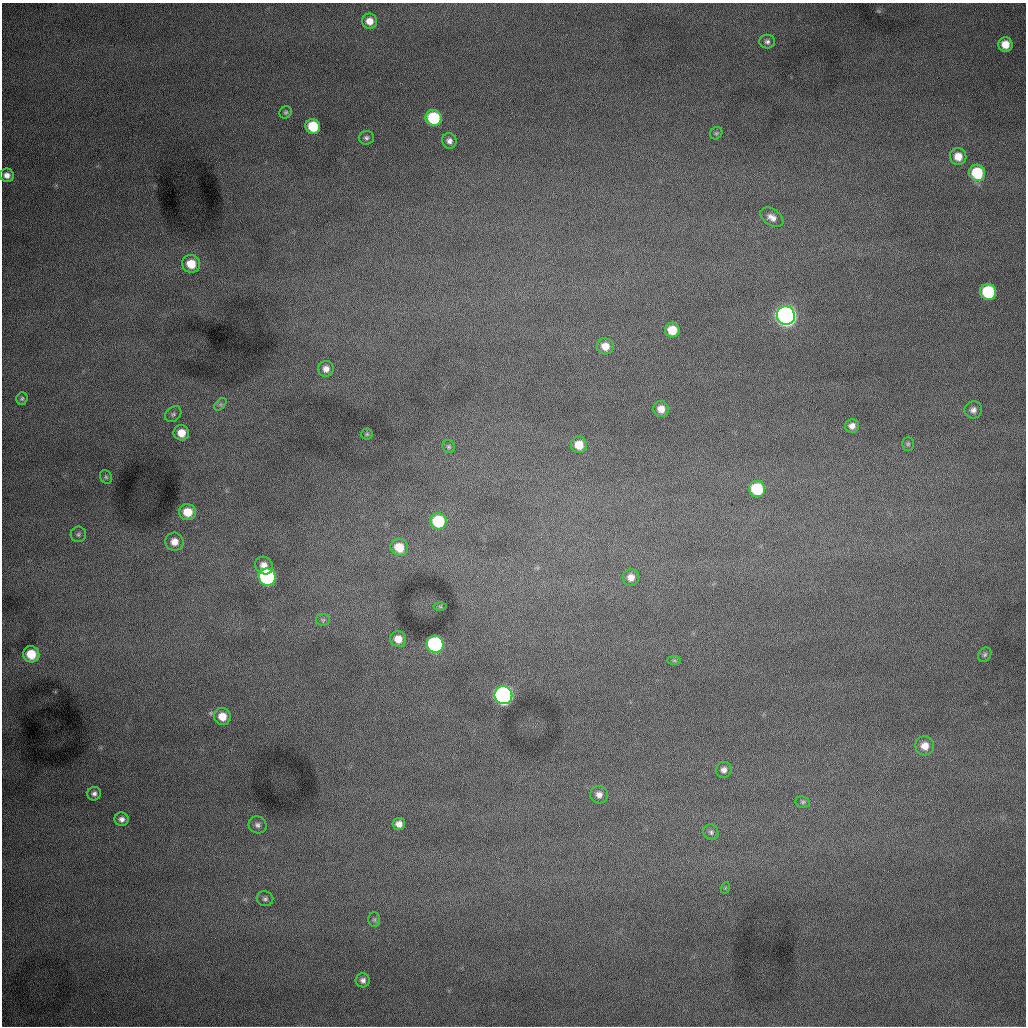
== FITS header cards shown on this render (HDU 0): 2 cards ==
NAXIS1  =                 1024 /fastest changing axis
NAXIS2  =                 1024 /next to fastest changing axis

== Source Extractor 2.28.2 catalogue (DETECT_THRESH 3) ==
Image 1024 x 1024 px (HDU 0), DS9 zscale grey, 1 PNG px = 1 image px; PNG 1028 x 1028 px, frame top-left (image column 1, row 1024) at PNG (2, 3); each listed source drawn as its Kron ellipse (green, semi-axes under 4 px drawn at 4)
Background 1000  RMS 13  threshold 37.8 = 3 sigma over >= 5 px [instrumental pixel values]
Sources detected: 62; all 62 listed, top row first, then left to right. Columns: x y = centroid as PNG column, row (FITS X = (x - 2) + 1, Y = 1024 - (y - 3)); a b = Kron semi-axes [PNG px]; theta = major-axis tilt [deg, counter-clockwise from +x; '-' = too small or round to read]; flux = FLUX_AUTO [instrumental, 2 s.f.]
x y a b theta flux
370 21 7 7 - 8300
767 42 8 7 - 2700
1005 44 7 7 - 12000
286 112 6 5 - 1600
434 118 8 8 - 58000
313 126 7 7 - 33000
716 133 7 5 42 1500
366 138 7 7 - 2300
449 141 8 7 - 3800
958 156 8 8 - 11000
977 173 8 8 - 40000
7 175 7 6 - 4800
772 217 13 8 -33 5900
191 264 9 9 - 18000
988 292 8 8 - 58000
786 316 9 9 - 730000
672 330 7 7 - 18000
605 346 8 8 - 10000
326 369 8 8 - 5300
22 399 6 5 - 1500
220 404 7 4 45 1800
661 409 8 7 - 8300
973 410 9 8 - 4200
173 414 9 7 42 2500
852 426 7 6 - 4500
181 433 8 7 - 12000
367 434 5 5 - 1200
908 444 7 6 - 1600
579 445 8 8 - 14000
449 447 7 6 - 1600
106 477 7 5 -62 1700
757 489 8 8 - 49000
188 512 8 8 - 15000
438 521 8 8 - 50000
78 534 8 7 - 2700
174 542 9 9 - 7700
399 547 9 8 - 18000
264 565 9 8 - 6800
267 577 9 8 - 190000
631 577 8 8 - 6500
440 607 6 4 -2 1000
323 620 7 6 - 1800
398 639 8 7 - 9600
435 644 8 8 - 150000
31 654 8 8 - 20000
985 654 7 6 - 1800
674 660 7 4 -1 1500
503 695 9 9 - 440000
222 717 8 8 - 11000
925 746 9 9 - 8800
724 770 8 7 - 4000
94 794 7 6 - 3000
599 795 9 8 - 5100
803 802 7 5 -13 1700
122 819 7 6 - 3700
399 824 6 6 - 5400
257 825 9 8 - 3700
711 832 8 7 - 2300
725 888 6 3 71 860
265 899 8 7 - 2700
374 920 7 6 - 1800
363 980 7 7 - 3400